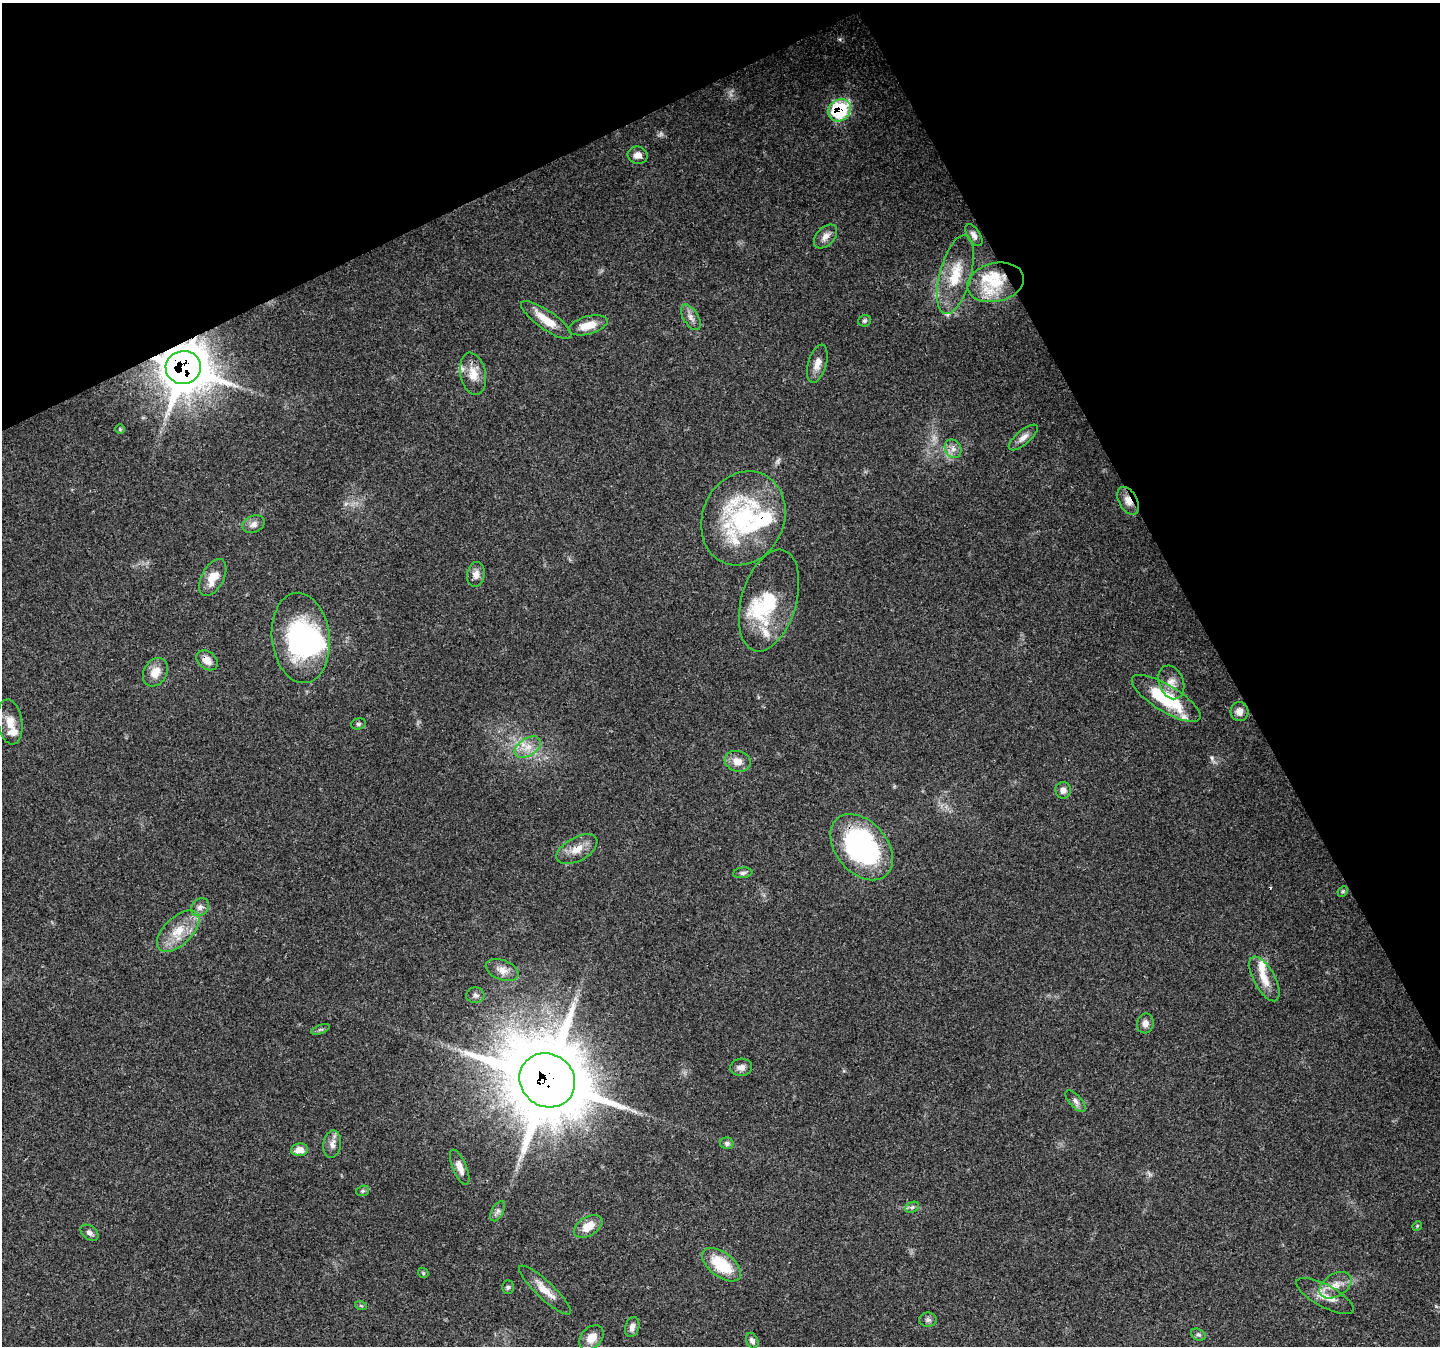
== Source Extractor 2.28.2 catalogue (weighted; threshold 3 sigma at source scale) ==
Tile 3 of 4 x 4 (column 3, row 1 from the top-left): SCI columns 2880-4317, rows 4191-5534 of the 5755 x 5635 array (HDU 1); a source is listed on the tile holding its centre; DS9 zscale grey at full resolution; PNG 1442 x 1348 px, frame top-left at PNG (2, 3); each listed source drawn as its Kron ellipse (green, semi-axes under 4 px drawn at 4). Shown black and unused: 26% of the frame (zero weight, under 3 of 4 exposures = <1% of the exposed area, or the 3 px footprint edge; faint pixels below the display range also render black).
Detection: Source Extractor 2.28.2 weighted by HDU 2 'WHT'; one run over the whole footprint, this tile lists its part. Background 0.05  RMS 0.0047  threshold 0.0213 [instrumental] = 3 sigma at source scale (4.5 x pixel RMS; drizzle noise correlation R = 1.50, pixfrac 1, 0.0396/0.0396 arcsec/px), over >= 5 px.
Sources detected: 82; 1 too faint to see at this stretch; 2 inside a brighter object's white glare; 1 cosmic-ray / hot-pixel residue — neither listed nor drawn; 9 inside a brighter listed object's ellipse — not listed separately; the other 69 listed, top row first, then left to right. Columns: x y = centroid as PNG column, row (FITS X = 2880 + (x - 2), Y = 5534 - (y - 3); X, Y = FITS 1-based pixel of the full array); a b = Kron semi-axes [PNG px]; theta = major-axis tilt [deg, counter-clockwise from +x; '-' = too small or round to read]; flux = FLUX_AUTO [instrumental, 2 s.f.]
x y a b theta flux
839 110 12 10 48 36
638 155 10 8 -14 2.9
974 235 12 6 -56 2.2
825 236 14 9 46 3.2
955 275 41 15 75 16
995 282 29 19 13 19
691 317 14 7 -58 2.8
546 320 30 9 -35 8.4
865 321 6 5 - 0.94
588 325 20 9 15 7.3
817 364 19 9 74 4.2
183 367 17 16 - 1500
473 374 21 12 -79 7
120 429 5 5 - 0.56
1023 437 18 7 40 3.5
953 449 9 8 - 2.5
1128 501 15 9 -62 3.7
743 518 48 40 64 60
254 524 11 8 24 2.7
476 574 12 9 81 3.2
213 578 20 11 62 7.5
769 600 52 27 74 29
301 638 45 29 -83 62
207 660 12 8 -38 4.3
155 672 15 11 58 6.5
1171 682 17 12 -69 4.6
1166 698 39 13 -31 29
1239 711 9 9 - 3.1
10 722 22 12 -81 6.3
358 724 7 5 14 0.94
528 747 14 8 33 5.2
738 761 13 10 -16 4.7
1063 790 8 8 - 2.2
862 847 37 25 -50 87
577 849 22 11 29 6.3
743 873 9 5 7 1.3
1343 891 6 4 46 0.74
200 907 10 8 43 2.3
178 931 26 14 44 12
502 970 17 10 -21 4
1264 979 25 10 -61 6.8
475 995 9 8 - 1.6
1145 1023 10 8 77 2.6
320 1029 10 3 21 0.84
741 1067 11 8 4 2.3
547 1080 29 26 -37 4400
1076 1101 13 6 -49 1.9
727 1143 7 5 -15 1.3
332 1144 14 9 81 3.1
299 1150 8 6 7 4
460 1167 19 7 -67 3.8
363 1191 7 5 20 0.83
912 1207 7 5 29 1.1
498 1211 11 6 61 1.6
588 1226 16 9 31 7.1
1417 1226 5 4 - 0.47
90 1233 10 6 -38 1.8
722 1265 22 12 -37 20
423 1273 6 4 -46 0.67
1335 1285 17 11 32 5.5
508 1287 7 5 -88 0.92
545 1290 34 8 -43 6.9
1325 1296 32 11 -28 7.3
361 1306 6 3 -19 0.55
928 1320 8 7 - 1.5
632 1327 10 7 73 2.6
1198 1335 8 5 -30 1
591 1338 14 10 46 5.5
752 1341 8 5 -65 1.8
Overlapping masked pixels (flux is a lower limit): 7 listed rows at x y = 839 110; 183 367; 1128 501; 743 518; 207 660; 862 847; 547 1080